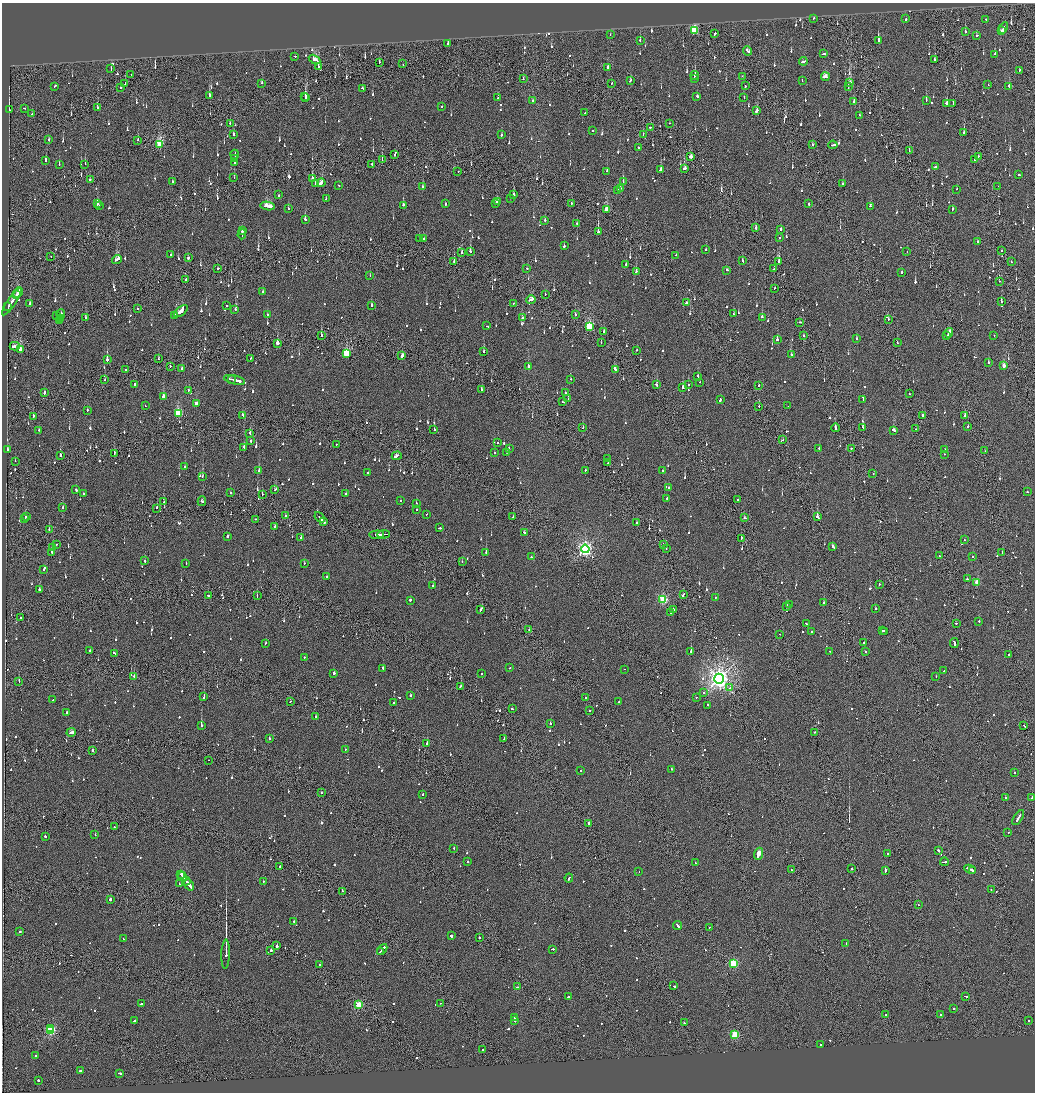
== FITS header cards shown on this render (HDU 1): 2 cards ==
NAXIS1  =                 2065
NAXIS2  =                 2180

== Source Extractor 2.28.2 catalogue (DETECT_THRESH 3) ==
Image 2065 x 2180 px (HDU 1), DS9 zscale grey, zoomed out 1/2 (1 PNG px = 2 x 2 image px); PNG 1037 x 1094 px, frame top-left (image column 1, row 2179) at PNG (2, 3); each listed source drawn as its Kron ellipse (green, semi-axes under 4 px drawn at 4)
Background -0.123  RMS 0.067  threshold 0.201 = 3 sigma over >= 5 px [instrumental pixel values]
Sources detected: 1435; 56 cannot appear on this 1/2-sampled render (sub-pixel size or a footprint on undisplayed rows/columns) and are neither listed nor drawn; of the other 1379, the 500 brightest by FLUX_AUTO listed and drawn (879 fainter detections omitted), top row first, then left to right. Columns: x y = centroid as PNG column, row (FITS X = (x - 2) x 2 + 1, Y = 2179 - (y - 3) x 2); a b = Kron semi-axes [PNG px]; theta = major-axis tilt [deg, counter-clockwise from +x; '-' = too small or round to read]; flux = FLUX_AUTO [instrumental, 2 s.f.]
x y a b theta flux
814 18 2 2 - 150
906 19 2 2 - 140
986 19 2 2 - 160
1003 28 6 2 58 280
694 31 4 3 - 1100
1001 31 4 2 - 260
965 32 2 2 - 160
714 34 3 2 - 200
610 35 2 1 - 90
977 36 2 1 - 170
640 41 3 2 - 98
878 41 3 2 - 540
448 43 2 2 - 100
747 51 5 2 - 510
823 54 3 1 - 210
995 54 2 2 - 100
295 56 2 2 - 94
315 60 6 2 -29 890
934 60 3 1 - 150
803 61 4 2 - 890
379 62 2 2 - 260
403 64 2 1 - 220
318 67 2 2 - 620
608 67 2 2 - 170
111 69 2 2 - 120
1019 71 3 2 - 160
131 75 2 1 - 220
695 75 4 2 - 160
742 76 2 1 - 140
825 77 4 3 - 510
694 78 2 2 - 91
523 79 2 2 - 280
630 80 3 2 - 190
802 81 2 2 - 190
850 82 2 2 - 230
262 83 2 2 - 250
612 83 2 1 - 110
125 84 2 1 - 150
988 85 2 1 - 96
54 86 3 2 - 190
745 86 2 2 - 140
1009 86 2 2 - 190
848 87 3 2 - 140
121 88 2 2 - 140
362 88 3 2 - 130
209 95 3 2 - 830
305 96 3 1 - 280
697 96 3 2 - 250
744 97 2 1 - 130
306 98 4 2 - 640
498 98 2 1 - 160
532 100 2 2 - 390
926 100 3 2 - 140
854 101 3 2 - 130
947 103 3 2 - 610
953 104 2 1 - 130
442 107 2 2 - 270
24 108 2 1 - 92
97 108 2 1 - 170
9 110 3 1 - 140
757 111 3 2 - 590
585 113 2 2 - 93
32 114 3 2 - 110
859 115 2 2 - 240
230 123 2 2 - 160
669 123 2 2 - 110
651 127 3 2 - 630
592 131 2 2 - 110
964 132 3 2 - 290
233 134 2 2 - 210
502 134 2 2 - 300
643 135 2 2 - 110
48 140 2 2 - 940
138 140 2 2 - 110
160 144 4 3 - 890
812 145 2 2 - 140
833 145 5 2 - 300
638 147 2 2 - 120
909 151 2 1 - 110
235 154 5 2 - 420
395 155 2 1 - 210
978 156 2 1 - 130
691 157 3 2 - 230
235 159 3 2 - 320
975 159 2 1 - 160
45 160 2 2 - 120
382 160 3 1 - 100
235 162 4 2 - 260
59 164 2 1 - 440
85 164 2 1 - 130
372 165 3 1 - 240
935 167 2 2 - 210
685 168 4 2 - 190
661 170 3 2 - 190
607 171 2 2 - 160
458 172 2 2 - 98
1019 175 2 2 - 200
234 177 2 2 - 99
90 179 2 2 - 180
312 179 2 2 - 480
172 182 2 2 - 100
623 182 3 2 - 250
321 183 4 2 - 440
315 184 2 2 - 140
843 184 2 2 - 260
339 185 2 2 - 110
998 186 2 2 - 93
422 187 2 2 - 280
620 188 3 2 - 140
957 189 2 2 - 190
617 191 3 2 - 130
514 194 3 2 - 140
278 195 2 2 - 100
510 198 2 2 - 140
326 199 2 2 - 120
497 201 3 2 - 320
496 203 2 1 - 110
97 204 2 2 - 540
446 204 2 2 - 270
571 204 2 1 - 91
808 204 2 2 - 140
403 205 2 2 - 450
99 206 2 2 - 130
268 206 7 3 -7 450
870 206 2 1 - 170
288 208 2 2 - 250
952 209 2 2 - 340
607 210 3 2 - 350
305 219 3 2 - 120
545 220 2 2 - 93
577 223 2 2 - 160
756 228 3 2 - 530
781 229 2 2 - 210
242 231 3 2 - 170
598 232 2 2 - 380
242 234 5 2 - 350
419 238 2 1 - 130
424 238 2 1 - 110
779 238 2 2 - 130
977 242 2 2 - 94
564 246 2 2 - 240
706 249 2 2 - 170
1001 250 2 2 - 210
470 251 3 2 - 310
907 251 2 1 - 120
462 253 2 2 - 210
171 254 2 2 - 170
676 255 2 2 - 96
51 256 2 1 - 260
188 258 2 2 - 440
117 259 5 3 - 480
454 261 2 1 - 190
742 261 2 2 - 94
778 261 4 1 - 260
1011 261 2 1 - 110
626 264 2 2 - 160
218 268 2 2 - 330
527 268 2 2 - 92
774 269 2 2 - 110
726 270 2 2 - 150
636 271 3 2 - 130
901 272 2 2 - 260
370 276 2 1 - 120
186 280 3 1 - 88
999 281 2 2 - 91
775 288 2 2 - 110
263 292 2 2 - 90
18 293 5 2 - 460
17 294 2 1 - 190
545 294 2 1 - 98
531 300 5 2 - 270
1001 301 2 2 - 420
12 302 16 2 56 1000
30 303 2 2 - 180
513 303 2 1 - 99
686 303 2 2 - 120
227 305 2 2 - 98
372 306 2 2 - 420
8 307 3 2 - 300
137 309 2 2 - 130
235 309 2 2 - 160
181 311 8 2 38 1500
61 314 5 2 - 270
575 314 2 1 - 130
733 314 2 2 - 190
57 315 2 1 - 250
267 315 2 2 - 100
175 316 2 2 - 150
762 317 2 2 - 460
85 318 2 2 - 300
522 318 2 2 - 310
60 319 2 1 - 160
888 319 2 2 - 140
60 321 2 1 - 150
800 322 2 2 - 170
486 326 2 2 - 550
589 327 3 3 - 1100
604 331 3 2 - 560
949 333 5 2 - 450
994 335 2 2 - 92
321 336 2 2 - 200
803 336 2 2 - 130
947 336 2 1 - 190
857 338 2 2 - 130
777 340 2 2 - 310
601 342 2 2 - 97
277 343 3 2 - 150
897 343 2 1 - 96
15 346 5 2 - 430
20 350 3 2 - 410
637 350 2 2 - 160
483 352 2 2 - 300
346 353 3 3 - 810
791 354 2 2 - 250
402 356 3 2 - 3800
251 358 2 2 - 150
159 359 2 1 - 140
107 360 2 2 - 1300
988 363 2 2 - 200
170 366 2 2 - 130
528 366 2 2 - 360
1004 366 3 2 - 170
182 368 2 2 - 130
126 369 2 1 - 140
615 369 4 2 - 250
698 377 3 2 - 160
231 379 3 1 - 250
571 379 2 1 - 330
105 380 2 1 - 130
235 380 11 2 -14 1000
700 382 2 2 - 310
135 384 2 2 - 440
656 385 3 2 - 200
689 385 2 1 - 120
758 385 2 1 - 190
683 387 2 2 - 590
188 390 2 2 - 150
482 390 2 2 - 670
45 393 3 1 - 140
565 393 2 1 - 110
909 394 2 1 - 120
163 397 2 2 - 500
568 399 2 1 - 150
863 399 4 2 - 410
720 400 4 2 - 460
563 402 3 2 - 210
196 404 3 2 - 140
145 406 2 1 - 260
759 406 2 2 - 610
788 406 2 2 - 130
87 410 3 2 - 94
178 414 3 3 - 960
243 415 3 2 - 190
922 415 3 2 - 160
33 416 3 2 - 330
964 416 2 2 - 370
583 427 2 2 - 96
863 427 3 2 - 160
968 427 2 2 - 170
835 428 4 2 - 280
916 429 2 1 - 92
38 430 2 2 - 110
434 430 2 2 - 100
894 430 3 2 - 200
250 433 3 1 - 270
783 440 2 2 - 100
251 441 2 2 - 120
497 443 2 2 - 120
336 444 2 2 - 100
244 447 2 2 - 750
819 448 2 2 - 180
851 448 2 2 - 360
7 449 2 2 - 170
509 449 2 2 - 93
945 449 2 2 - 150
985 451 2 1 - 330
506 452 2 2 - 99
114 453 3 1 - 160
495 453 2 2 - 100
944 454 2 2 - 110
60 455 2 2 - 160
397 456 5 2 - 310
608 459 2 2 - 93
15 461 2 1 - 280
607 463 3 2 - 120
185 467 2 2 - 120
585 470 2 2 - 280
259 471 2 2 - 160
663 471 2 2 - 90
368 472 2 2 - 220
873 473 2 2 - 93
202 477 4 2 - 110
668 487 2 2 - 100
76 490 3 2 - 160
275 490 4 2 - 200
1027 492 2 2 - 120
231 493 2 2 - 130
346 493 2 2 - 130
83 494 2 2 - 190
262 494 2 2 - 140
667 498 2 2 - 370
738 499 2 1 - 220
400 500 2 2 - 110
202 501 5 3 - 120
163 502 2 1 - 130
416 503 2 2 - 190
63 507 2 2 - 160
157 508 2 2 - 140
417 510 2 2 - 210
426 514 2 1 - 88
285 516 2 2 - 160
26 517 2 2 - 97
320 517 6 1 -51 330
513 517 2 1 - 96
817 517 3 2 - 380
25 518 2 2 - 310
745 518 3 2 - 200
255 519 2 2 - 120
323 521 4 2 - 330
637 523 2 2 - 89
274 527 3 2 - 100
439 528 3 2 - 150
49 529 2 1 - 380
525 533 3 2 - 270
383 534 6 2 5 400
377 535 7 2 4 370
227 537 2 2 - 670
301 538 2 2 - 100
741 539 4 1 - 260
964 540 2 2 - 140
56 544 2 2 - 110
663 545 2 2 - 130
52 547 2 2 - 140
833 547 4 2 - 350
666 548 2 1 - 290
585 549 4 4 - 3900
52 552 2 2 - 120
486 552 2 2 - 420
1002 552 2 1 - 150
939 556 2 1 - 89
973 556 2 2 - 190
531 557 2 2 - 91
145 561 3 2 - 140
462 561 2 2 - 100
304 563 2 2 - 180
186 564 2 2 - 91
44 569 4 2 - 230
326 577 2 2 - 130
967 579 2 2 - 140
977 582 3 3 - 340
879 584 2 1 - 93
433 586 2 2 - 110
39 590 2 2 - 420
683 595 4 1 - 280
208 596 2 2 - 130
257 596 2 1 - 210
715 598 2 2 - 140
410 600 2 2 - 630
663 600 3 3 - 1300
823 603 2 2 - 240
789 604 2 2 - 150
787 606 2 2 - 120
481 609 3 2 - 230
673 609 2 2 - 92
875 609 2 2 - 330
671 613 2 2 - 93
21 618 2 2 - 210
979 621 2 2 - 160
956 623 2 2 - 200
807 624 4 2 - 220
529 629 2 2 - 88
882 631 2 2 - 320
884 631 2 2 - 160
811 632 2 2 - 95
779 634 2 1 - 150
266 643 2 2 - 120
864 643 2 2 - 430
954 643 5 2 - 400
90 651 2 2 - 110
691 651 2 2 - 940
830 651 2 1 - 100
865 652 2 2 - 140
114 653 3 2 - 160
1009 655 3 2 - 280
304 657 2 2 - 97
382 668 2 2 - 380
509 668 2 2 - 230
625 669 2 1 - 160
943 671 2 2 - 190
334 673 2 2 - 260
482 673 2 2 - 110
134 676 2 2 - 200
936 676 2 2 - 91
719 679 5 5 - 9300
19 681 3 1 - 240
460 686 3 1 - 200
730 688 3 2 - 270
703 693 2 2 - 150
410 695 2 2 - 100
204 697 2 2 - 360
696 697 2 1 - 170
585 698 2 1 - 260
53 700 2 2 - 120
290 701 2 1 - 140
619 702 2 2 - 310
393 703 2 2 - 110
708 705 2 2 - 120
512 709 2 2 - 130
590 710 2 1 - 140
66 712 2 2 - 120
316 717 2 2 - 180
550 723 2 2 - 160
201 725 4 2 - 100
1024 726 3 2 - 390
71 732 5 2 - 360
815 732 3 1 - 150
269 738 3 2 - 130
504 738 2 1 - 220
427 744 2 2 - 640
345 749 2 2 - 190
92 750 2 2 - 290
208 760 2 1 - 110
672 769 2 2 - 170
581 771 2 2 - 98
1014 773 2 2 - 130
321 793 2 2 - 150
423 794 2 2 - 160
1005 797 2 2 - 130
1031 798 3 1 - 150
1018 818 8 2 57 540
589 824 3 2 - 520
114 827 2 2 - 200
1008 832 2 2 - 170
95 835 2 2 - 120
45 836 2 2 - 160
454 848 2 2 - 140
938 850 3 2 - 160
758 854 6 2 70 610
887 854 2 2 - 110
467 862 2 2 - 110
944 862 4 2 - 750
695 863 2 2 - 140
280 866 2 2 - 330
851 869 2 1 - 1800
970 869 6 2 -25 510
791 870 2 2 - 170
972 870 2 2 - 250
639 871 2 1 - 89
885 871 3 2 - 660
181 874 2 2 - 240
182 876 5 2 - 790
569 878 4 2 - 270
186 881 4 2 - 280
263 881 2 2 - 95
179 884 2 1 - 110
189 885 6 2 -51 510
991 890 2 2 - 96
342 891 2 1 - 250
110 900 2 2 - 580
918 905 2 2 - 290
294 921 2 2 - 120
678 926 5 2 - 280
709 927 2 1 - 140
20 932 2 2 - 150
451 936 2 2 - 860
479 937 2 2 - 130
123 939 2 2 - 100
846 944 4 2 - 190
277 946 2 1 - 1300
382 949 6 2 46 540
552 949 3 1 - 210
271 950 2 2 - 460
380 952 3 2 - 250
226 954 14 2 88 230
733 963 3 3 - 1200
320 964 2 2 - 350
674 986 3 2 - 250
517 987 2 2 - 89
966 996 3 1 - 210
568 997 3 2 - 240
440 1003 2 2 - 110
141 1004 2 2 - 130
359 1005 3 3 - 650
954 1008 2 2 - 130
885 1015 2 1 - 120
940 1015 2 2 - 200
515 1017 2 2 - 150
515 1020 3 2 - 300
1029 1020 2 2 - 130
134 1021 2 2 - 350
684 1023 2 2 - 240
51 1028 2 2 - 730
50 1030 3 3 - 1300
735 1034 3 3 - 850
820 1045 2 2 - 550
483 1050 2 2 - 450
35 1055 2 2 - 130
80 1071 2 2 - 110
120 1073 4 2 - 280
38 1080 2 2 - 160
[879 fainter detections neither listed nor drawn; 56 sub-pixel or undisplayed-footprint detections neither listed nor drawn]